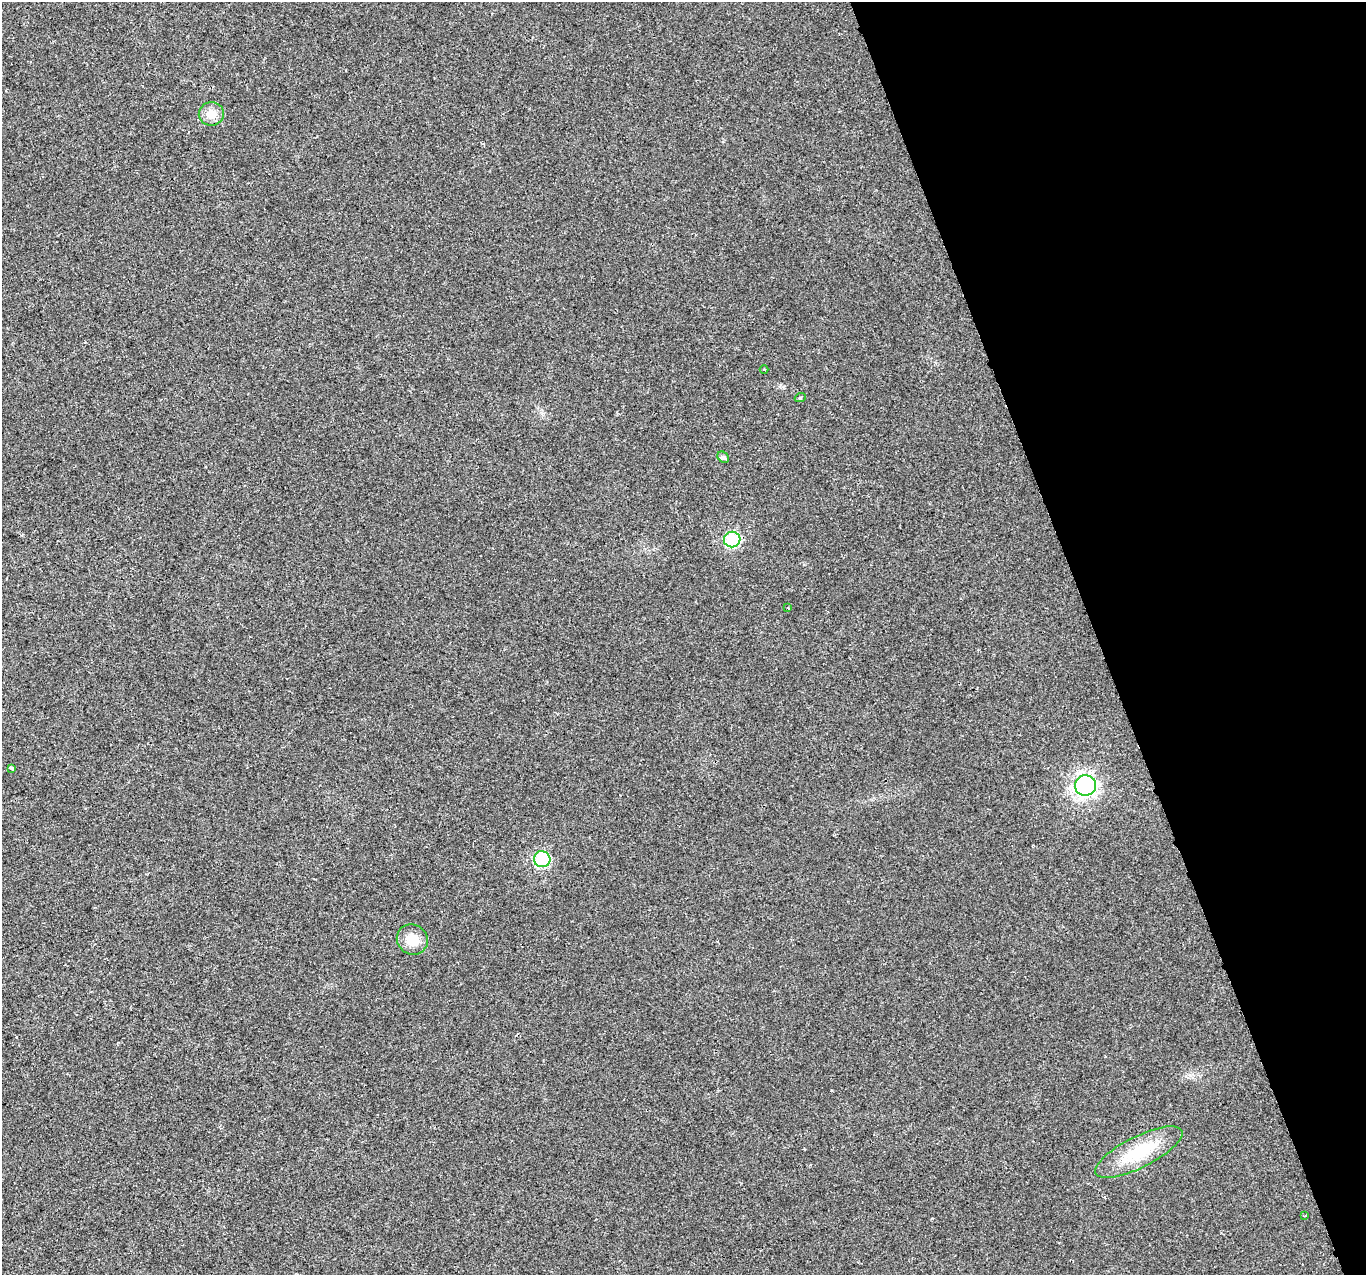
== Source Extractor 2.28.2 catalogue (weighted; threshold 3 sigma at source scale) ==
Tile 12 of 4 x 4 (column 4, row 3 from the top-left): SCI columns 4092-5455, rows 1399-2671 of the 5455 x 5287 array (HDU 1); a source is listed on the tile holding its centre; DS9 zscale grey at full resolution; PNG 1368 x 1277 px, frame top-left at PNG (2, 2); each listed source drawn as its Kron ellipse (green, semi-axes under 4 px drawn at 4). Shown black and unused: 20% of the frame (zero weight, under 2 of 3 exposures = <1% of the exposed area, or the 3 px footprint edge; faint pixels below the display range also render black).
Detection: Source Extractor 2.28.2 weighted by HDU 2 'WHT'; one run over the whole footprint, this tile lists its part. Background 0.0183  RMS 0.006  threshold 0.0268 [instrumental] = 3 sigma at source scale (4.5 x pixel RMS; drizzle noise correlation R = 1.50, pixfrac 1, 0.0396/0.0396 arcsec/px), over >= 5 px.
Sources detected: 12; all 12 listed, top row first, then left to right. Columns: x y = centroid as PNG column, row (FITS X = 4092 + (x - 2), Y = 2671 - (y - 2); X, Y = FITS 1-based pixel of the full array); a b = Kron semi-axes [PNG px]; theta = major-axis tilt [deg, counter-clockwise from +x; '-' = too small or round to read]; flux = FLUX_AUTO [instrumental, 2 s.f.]
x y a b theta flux
211 114 12 11 - 7.3
764 370 4 3 - 0.7
800 398 5 3 - 0.57
723 457 6 5 - 1.1
732 539 8 8 - 48
788 608 3 2 - 0.5
12 768 4 3 - 2.7
1085 785 10 10 - 180
542 859 8 8 - 44
412 940 16 15 - 11
1139 1152 48 15 27 29
1305 1216 4 3 - 0.63
Unlisted compact peaks at least as high as the median listed source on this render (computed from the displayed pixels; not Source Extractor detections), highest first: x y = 831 1090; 932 1218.